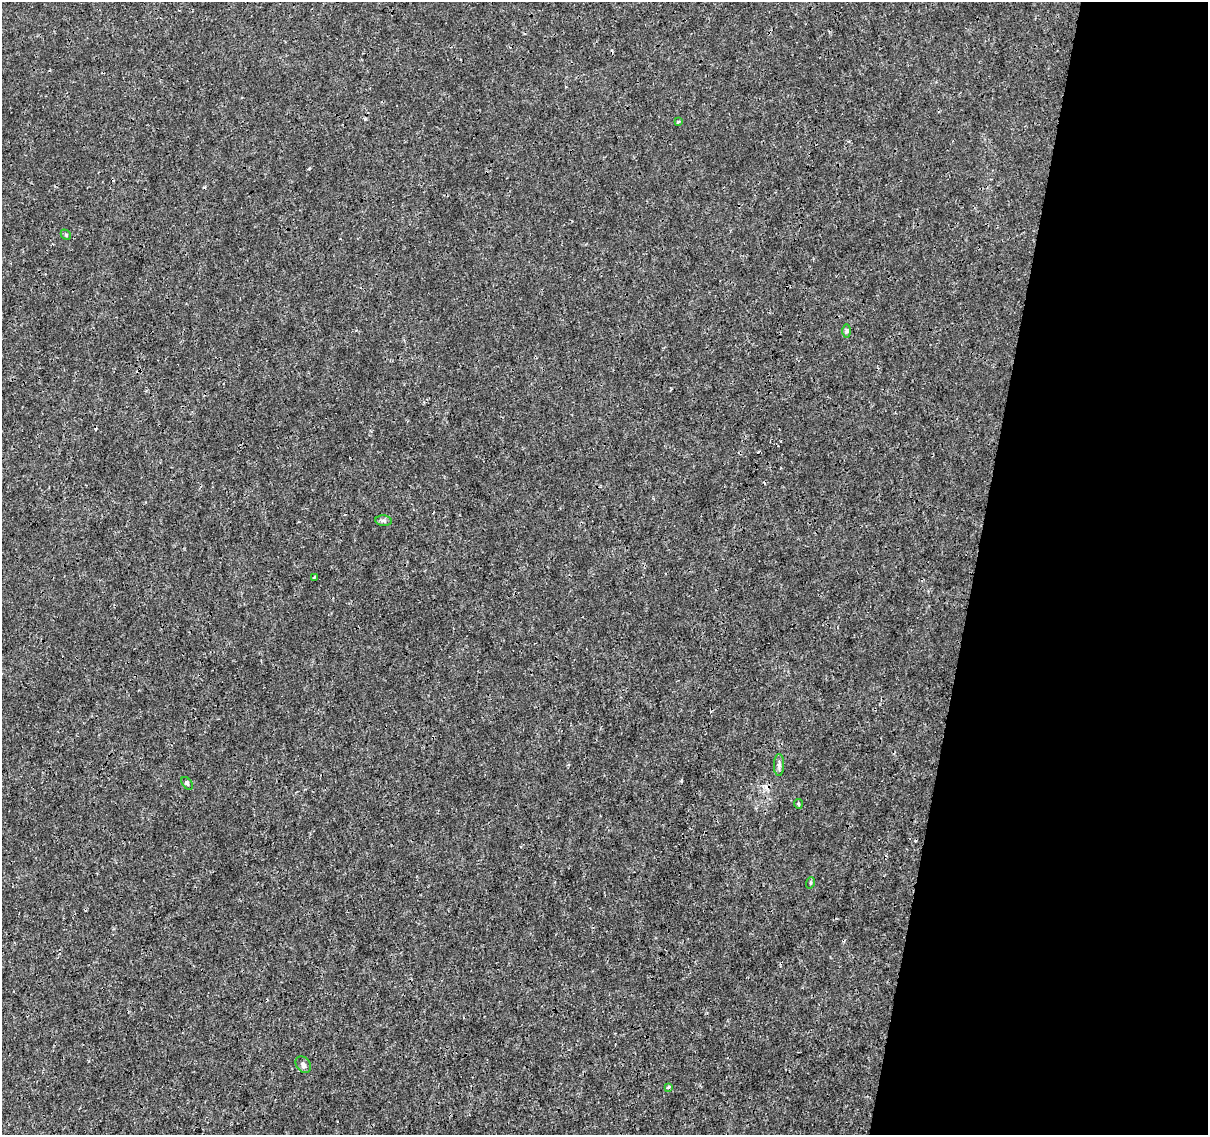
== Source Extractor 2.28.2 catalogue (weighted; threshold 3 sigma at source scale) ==
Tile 8 of 4 x 4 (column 4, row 2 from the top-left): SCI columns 3626-4831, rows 2551-3683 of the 4831 x 5041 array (HDU 1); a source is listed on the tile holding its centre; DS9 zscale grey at full resolution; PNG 1210 x 1137 px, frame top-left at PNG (2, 2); each listed source drawn as its Kron ellipse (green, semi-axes under 4 px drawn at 4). Shown black and unused: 20% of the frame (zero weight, under 3 of 4 exposures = <1% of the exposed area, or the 3 px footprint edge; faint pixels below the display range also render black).
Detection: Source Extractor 2.28.2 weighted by HDU 2 'WHT'; one run over the whole footprint, this tile lists its part. Background 1.45e-04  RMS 7.4e-04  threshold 0.00333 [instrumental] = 3 sigma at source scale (4.5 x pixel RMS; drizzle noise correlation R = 1.50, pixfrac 1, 0.0396/0.0396 arcsec/px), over >= 5 px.
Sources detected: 16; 5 cosmic-ray / hot-pixel residue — neither listed nor drawn; the other 11 listed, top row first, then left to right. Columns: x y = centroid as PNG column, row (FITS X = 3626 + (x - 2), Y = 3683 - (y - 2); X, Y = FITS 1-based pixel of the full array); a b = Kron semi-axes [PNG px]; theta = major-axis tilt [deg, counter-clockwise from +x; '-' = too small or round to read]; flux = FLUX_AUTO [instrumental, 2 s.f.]
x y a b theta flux
678 122 3 3 - 0.15
66 235 6 4 -47 0.096
847 331 6 4 -90 0.12
384 521 8 5 -6 0.16
314 577 3 2 - 0.11
779 765 11 5 89 0.22
187 783 7 4 -53 0.13
798 804 5 4 - 0.089
810 883 6 3 71 0.083
303 1065 9 7 -51 0.24
669 1087 4 3 - 0.42